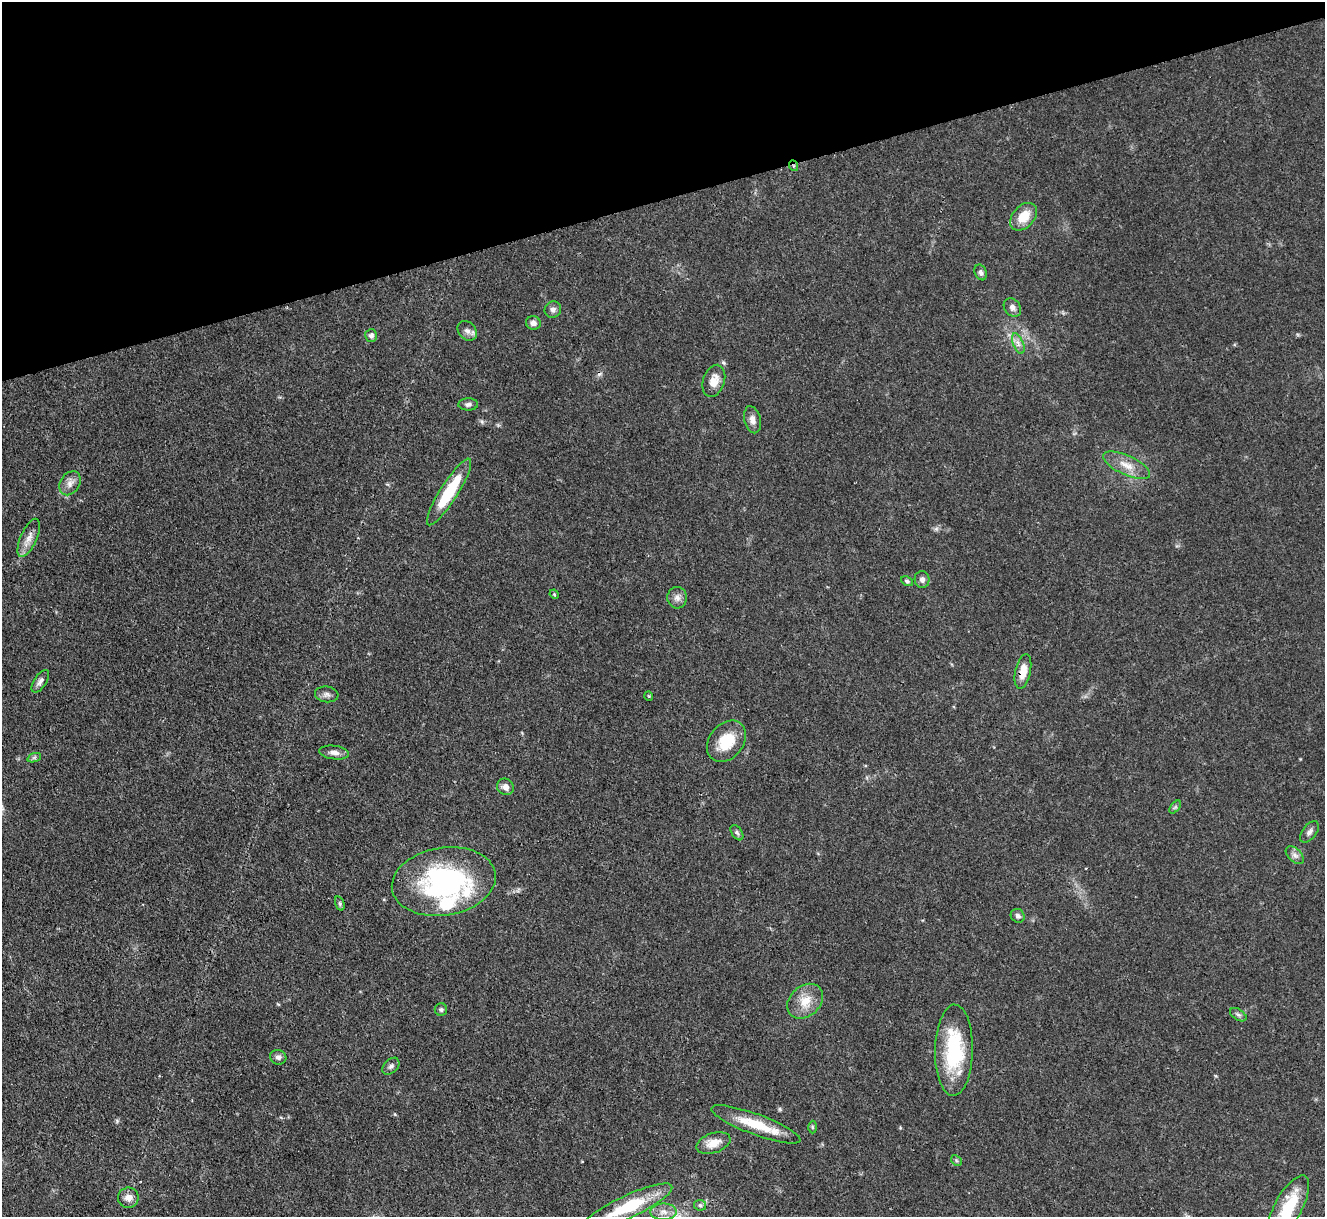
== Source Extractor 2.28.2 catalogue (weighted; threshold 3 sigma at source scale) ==
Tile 3 of 4 x 4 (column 3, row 1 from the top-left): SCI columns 2647-3969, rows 3918-5132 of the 5294 x 5277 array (HDU 1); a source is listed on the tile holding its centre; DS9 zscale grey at full resolution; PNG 1327 x 1219 px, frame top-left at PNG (2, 2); each listed source drawn as its Kron ellipse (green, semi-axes under 4 px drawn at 4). Shown black and unused: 16% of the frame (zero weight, under 3 of 4 exposures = <1% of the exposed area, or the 3 px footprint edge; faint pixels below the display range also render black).
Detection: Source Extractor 2.28.2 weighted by HDU 2 'WHT'; one run over the whole footprint, this tile lists its part. Background 0.0874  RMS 0.0043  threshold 0.0193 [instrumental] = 3 sigma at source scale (4.5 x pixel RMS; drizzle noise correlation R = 1.50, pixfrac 1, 0.05/0.05 arcsec/px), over >= 5 px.
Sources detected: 54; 2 inside a brighter object's white glare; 1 cosmic-ray / hot-pixel residue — neither listed nor drawn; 1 inside a brighter listed object's ellipse — not listed separately; the other 50 listed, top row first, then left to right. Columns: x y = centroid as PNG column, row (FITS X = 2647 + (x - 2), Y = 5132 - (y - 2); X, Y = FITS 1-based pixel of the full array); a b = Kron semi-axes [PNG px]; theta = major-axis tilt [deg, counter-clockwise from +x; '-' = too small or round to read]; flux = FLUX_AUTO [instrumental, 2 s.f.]
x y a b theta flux
794 166 5 3 - 0.54
1024 217 16 11 46 8.2
981 272 8 6 -66 1.3
1012 307 10 7 -51 1.9
553 310 8 8 - 1.8
533 323 7 7 - 2
467 331 11 8 -44 2.3
371 335 6 6 - 1.2
1018 343 11 5 -68 2
714 381 16 10 72 5.1
468 404 10 6 0 1.4
752 420 14 8 -76 2.6
1127 465 25 9 -24 6.2
70 483 13 9 56 3.1
449 492 39 9 58 21
29 538 20 8 66 4
922 580 8 7 - 1.8
907 581 6 4 -27 0.85
554 594 5 4 - 0.41
677 598 11 9 -86 2.5
1023 671 18 7 78 6.1
40 681 13 6 57 2
327 694 12 8 -6 1.9
649 696 5 3 - 0.35
726 741 23 17 50 13
334 752 15 7 -7 2.4
34 758 7 4 19 0.88
505 787 9 8 - 2.5
1175 807 8 4 53 0.72
1309 832 12 7 51 1.7
737 833 8 5 -56 1
1295 855 11 6 -44 1.9
444 882 52 34 9 70
340 903 7 4 -71 0.73
1018 916 7 6 - 1.4
805 1001 20 15 42 7.7
441 1009 6 6 - 0.87
1238 1015 9 5 -32 1.1
954 1050 46 19 89 33
278 1057 8 7 - 1.7
391 1066 10 6 44 1.4
756 1124 47 10 -20 15
812 1127 6 4 -89 0.6
713 1143 18 10 19 5.5
956 1160 6 4 -46 0.69
128 1198 10 10 - 3
700 1205 6 5 - 0.87
627 1207 50 11 25 24
1288 1207 35 13 61 20
663 1212 13 8 0 3.1
Overlapping masked pixels (flux is a lower limit): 2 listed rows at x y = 794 166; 1023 671
Isophote crosses this tile's border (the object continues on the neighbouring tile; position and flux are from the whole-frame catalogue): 2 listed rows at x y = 627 1207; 1288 1207